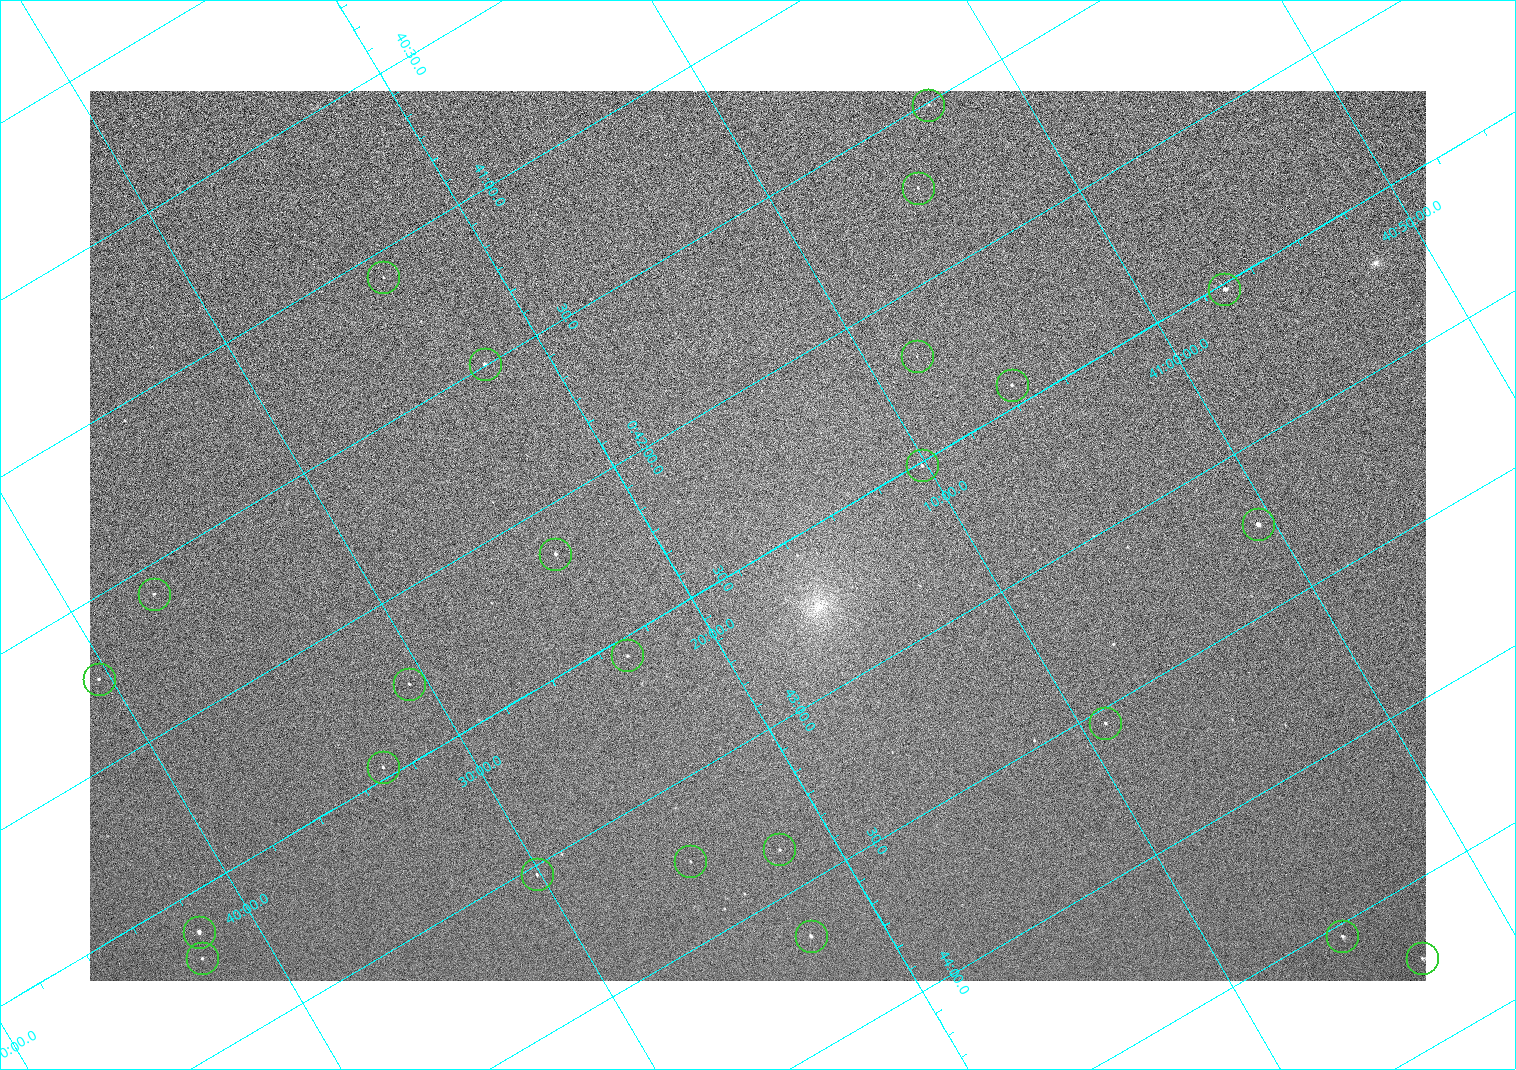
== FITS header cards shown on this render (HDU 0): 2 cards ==
NAXIS1  =                 1336 / length of data axis 1
NAXIS2  =                  890 / length of data axis 2

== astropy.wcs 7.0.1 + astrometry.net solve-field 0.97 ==
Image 1336 x 890 px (HDU 0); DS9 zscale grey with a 90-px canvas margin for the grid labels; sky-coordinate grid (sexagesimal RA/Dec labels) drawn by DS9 from the SOLVED WCS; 24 Tycho-2 reference stars matched to detected sources circled (green)
Header WCS: none
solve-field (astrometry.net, Tycho-2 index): SOLVED blind (the file carries no WCS)
Solved WCS: RA---TAN-SIP/DEC--TAN-SIP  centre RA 00:42:26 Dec +41:17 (10.61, +41.28 deg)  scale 2.22 arcsec/px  FOV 49.4' x 32.9'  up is -121 deg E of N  parity normal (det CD < 0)
(file carries no celestial WCS; the grid is the blind solution)
Tycho-2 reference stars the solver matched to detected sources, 24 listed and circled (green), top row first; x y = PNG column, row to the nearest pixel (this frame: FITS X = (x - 90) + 1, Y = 890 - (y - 91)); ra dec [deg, ICRS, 3 dp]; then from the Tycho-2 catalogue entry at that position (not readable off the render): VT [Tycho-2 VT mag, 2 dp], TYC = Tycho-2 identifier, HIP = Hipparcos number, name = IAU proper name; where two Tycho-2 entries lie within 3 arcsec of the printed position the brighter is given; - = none
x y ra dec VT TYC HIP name
928 105 10.377 +41.053 11.36 2801-2079-1 - -
918 188 10.431 +41.085 11.65 2801-2062-1 - -
383 277 10.270 +41.396 11.86 2805-219-1 - -
1224 289 10.629 +40.954 9.37 2801-2009-1 3333 -
917 356 10.549 +41.138 12.52 2801-2061-1 - -
485 364 10.374 +41.370 10.16 2805-213-1 - -
1012 385 10.609 +41.097 10.73 2801-2063-1 - -
922 465 10.628 +41.169 11.22 2801-2073-1 - -
1258 524 10.809 +41.009 9.29 2801-2078-1 - -
555 554 10.538 +41.392 10.59 2805-2135-1 - -
154 594 10.397 +41.617 11.40 2805-1201-1 - -
627 655 10.639 +41.386 11.36 2805-2208-1 - -
99 679 10.434 +41.673 11.25 2805-1332-1 - -
409 684 10.568 +41.510 11.29 2805-2124-1 - -
1105 723 10.886 +41.153 10.99 2801-2037-1 - -
383 767 10.616 +41.550 10.67 2805-2192-1 - -
779 849 10.840 +41.365 11.39 2805-2131-2 - -
690 861 10.811 +41.416 11.59 2805-2157-1 - -
537 874 10.757 +41.502 11.21 2805-2136-1 - -
199 932 10.656 +41.699 9.58 2805-789-1 - -
811 936 10.914 +41.376 10.74 2805-2142-1 - -
1342 936 11.135 +41.093 10.71 2801-1503-1 - -
202 958 10.676 +41.706 11.29 2805-1943-1 - -
1422 958 11.183 +41.057 10.65 2801-1540-1 - -